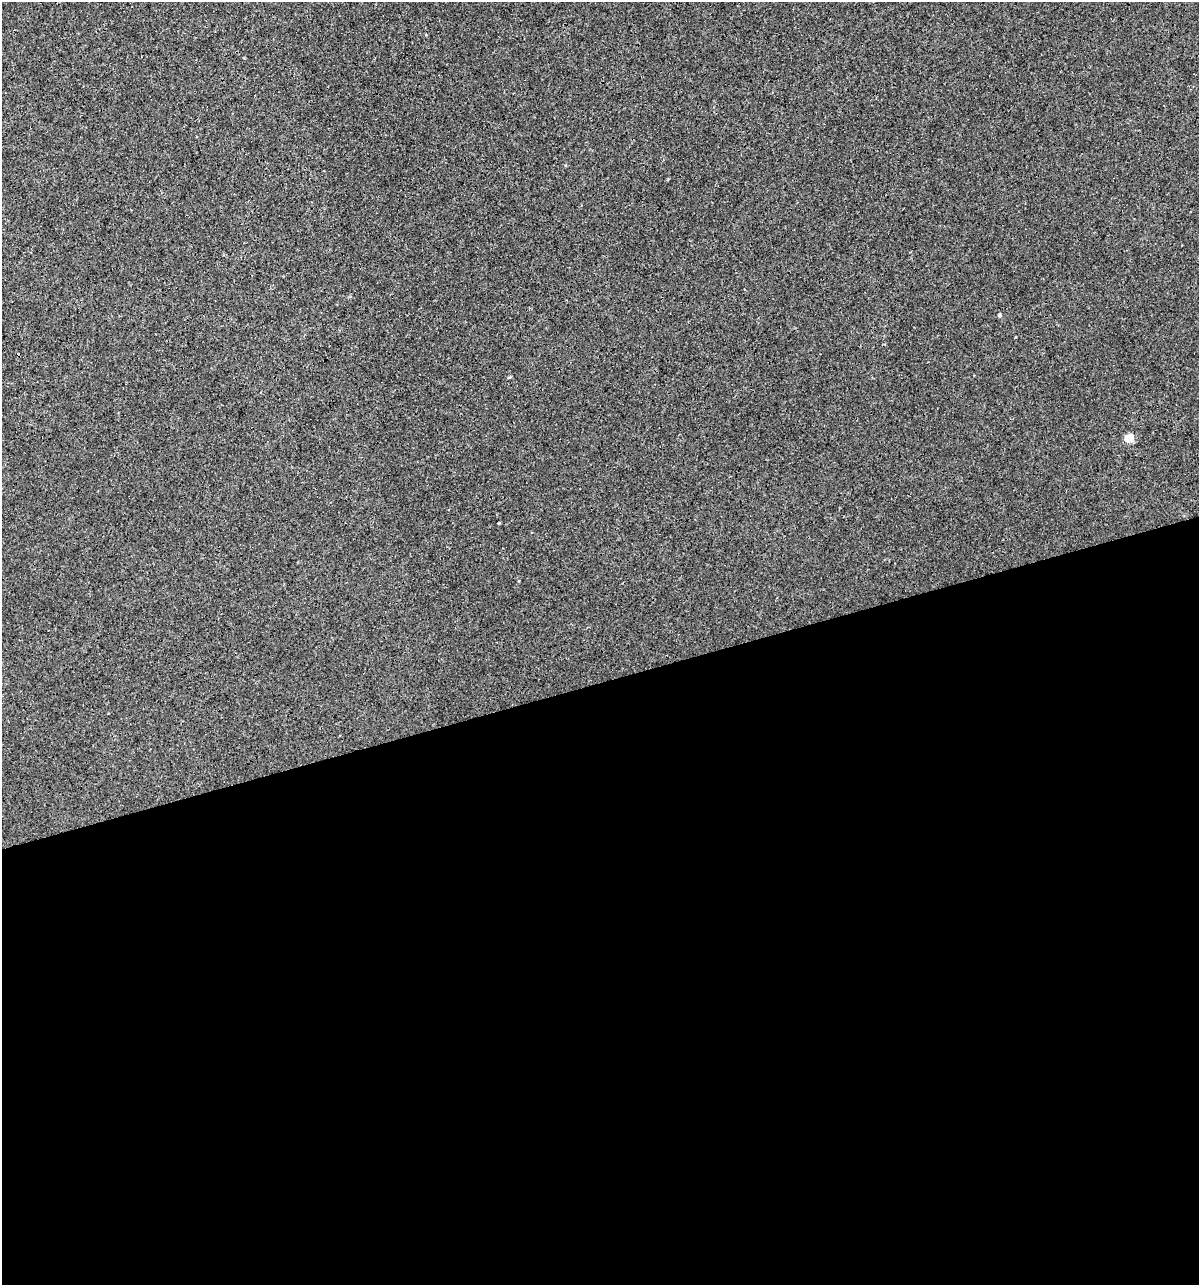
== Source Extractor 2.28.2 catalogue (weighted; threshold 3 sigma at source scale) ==
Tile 15 of 4 x 4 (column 3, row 4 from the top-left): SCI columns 2441-3637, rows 1-1283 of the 4930 x 5132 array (HDU 1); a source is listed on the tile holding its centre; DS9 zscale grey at full resolution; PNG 1201 x 1287 px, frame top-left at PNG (2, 2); no overlay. Shown black and unused: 47% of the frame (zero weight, under 3 of 4 exposures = <1% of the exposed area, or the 3 px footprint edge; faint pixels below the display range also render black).
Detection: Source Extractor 2.28.2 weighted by HDU 2 'WHT'; one run over the whole footprint, this tile lists its part. Background 4.00e-05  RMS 0.0017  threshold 0.00747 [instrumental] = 3 sigma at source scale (4.5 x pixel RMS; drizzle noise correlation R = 1.50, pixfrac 1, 0.0396/0.0396 arcsec/px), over >= 5 px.
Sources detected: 5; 2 cosmic-ray / hot-pixel residue — not listed; the other 3 listed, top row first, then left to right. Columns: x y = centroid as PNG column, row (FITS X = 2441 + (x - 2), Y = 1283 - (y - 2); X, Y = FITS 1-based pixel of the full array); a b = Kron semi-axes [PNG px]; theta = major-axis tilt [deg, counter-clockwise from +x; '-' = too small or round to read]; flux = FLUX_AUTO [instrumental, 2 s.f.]
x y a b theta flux
999 315 4 4 - 0.33
1015 337 4 2 - 0.1
1129 438 5 5 - 5.3